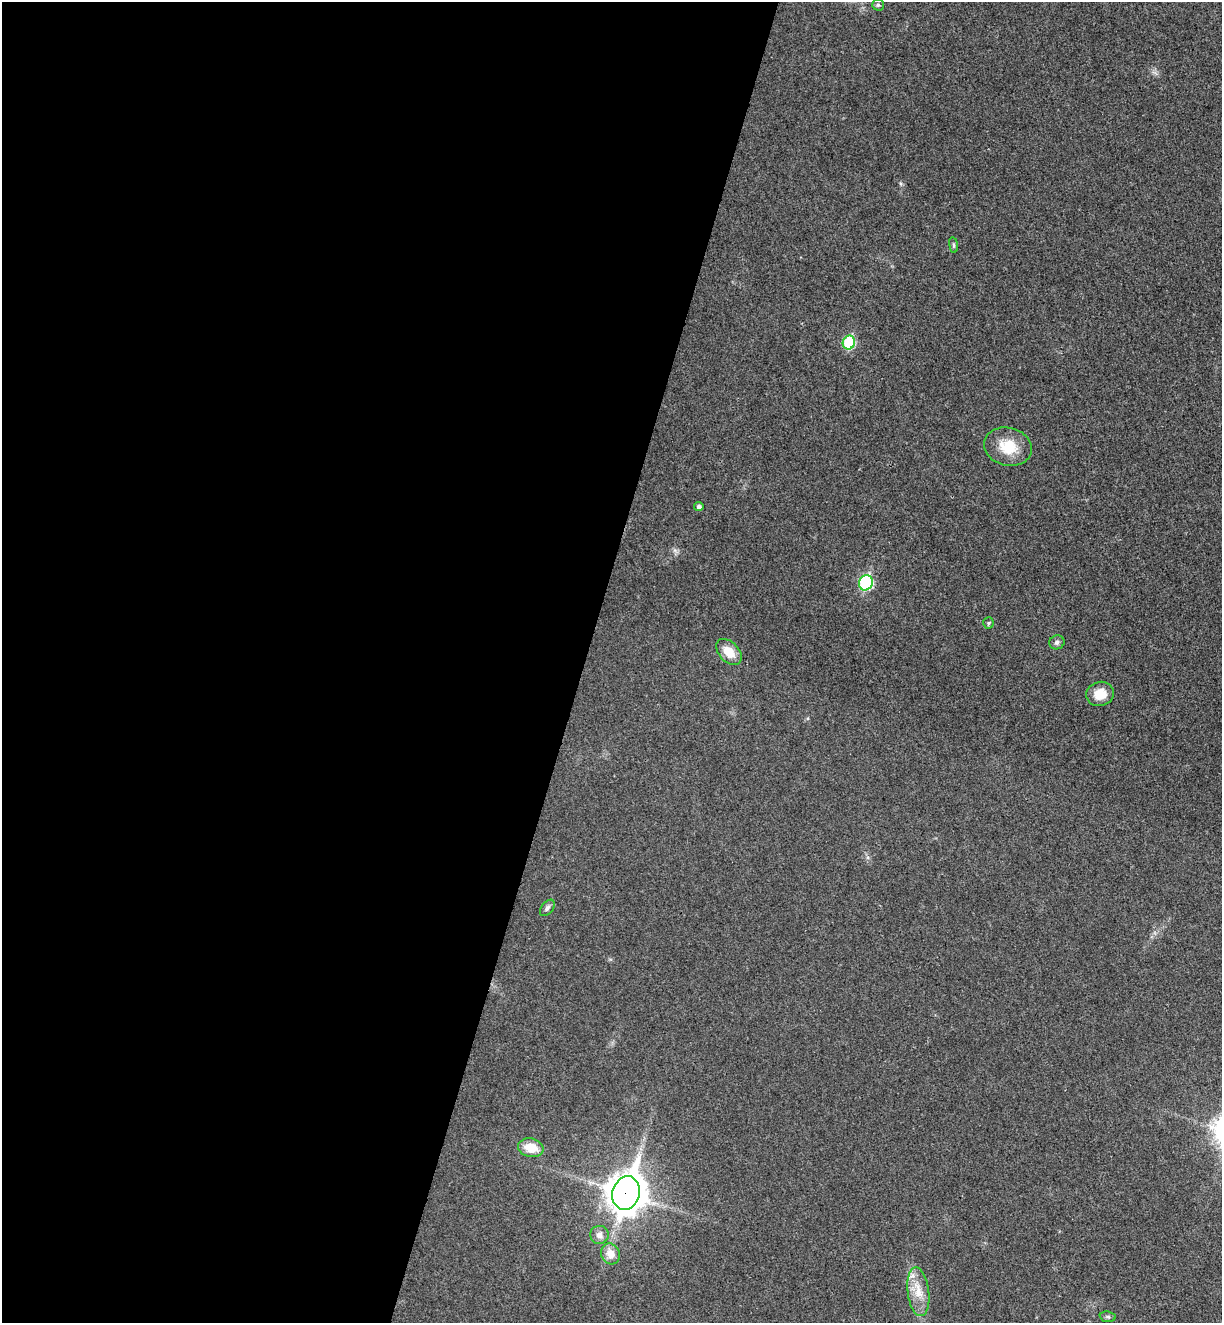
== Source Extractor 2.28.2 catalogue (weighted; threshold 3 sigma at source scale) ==
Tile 5 of 4 x 4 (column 1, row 2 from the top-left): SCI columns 186-1405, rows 2668-3988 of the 5380 x 5331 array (HDU 1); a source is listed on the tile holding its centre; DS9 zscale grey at full resolution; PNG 1224 x 1325 px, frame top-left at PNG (2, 2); each listed source drawn as its Kron ellipse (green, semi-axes under 4 px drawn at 4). Shown black and unused: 48% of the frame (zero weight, under 3 of 4 exposures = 6% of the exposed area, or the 3 px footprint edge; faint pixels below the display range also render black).
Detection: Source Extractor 2.28.2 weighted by HDU 2 'WHT'; one run over the whole footprint, this tile lists its part. Background 0.0355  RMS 0.0053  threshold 0.0239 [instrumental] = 3 sigma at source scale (4.5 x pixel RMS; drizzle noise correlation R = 1.50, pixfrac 1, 0.05/0.05 arcsec/px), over >= 5 px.
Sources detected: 18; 1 inside a brighter listed object's ellipse — not listed separately; the other 17 listed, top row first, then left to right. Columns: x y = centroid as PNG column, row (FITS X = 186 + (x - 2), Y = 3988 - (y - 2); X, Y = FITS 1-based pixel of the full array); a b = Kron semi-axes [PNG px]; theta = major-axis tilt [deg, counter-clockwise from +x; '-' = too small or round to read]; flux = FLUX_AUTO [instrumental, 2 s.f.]
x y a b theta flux
878 5 5 5 - 0.93
953 245 8 4 -82 0.94
849 342 7 6 - 32
1008 447 24 19 -15 15
699 506 5 4 - 1.6
866 583 8 7 - 62
988 623 6 5 - 0.82
1057 642 7 7 - 1.5
729 652 15 10 -46 8.4
1100 694 14 12 14 8
547 908 9 6 51 1.5
531 1148 13 9 -13 10
626 1193 17 13 72 990
599 1235 9 9 - 3
611 1254 11 9 -64 5.8
918 1292 25 10 -83 9.4
1108 1317 8 5 -6 1.2
Overlapping masked pixels (flux is a lower limit): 1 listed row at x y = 626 1193